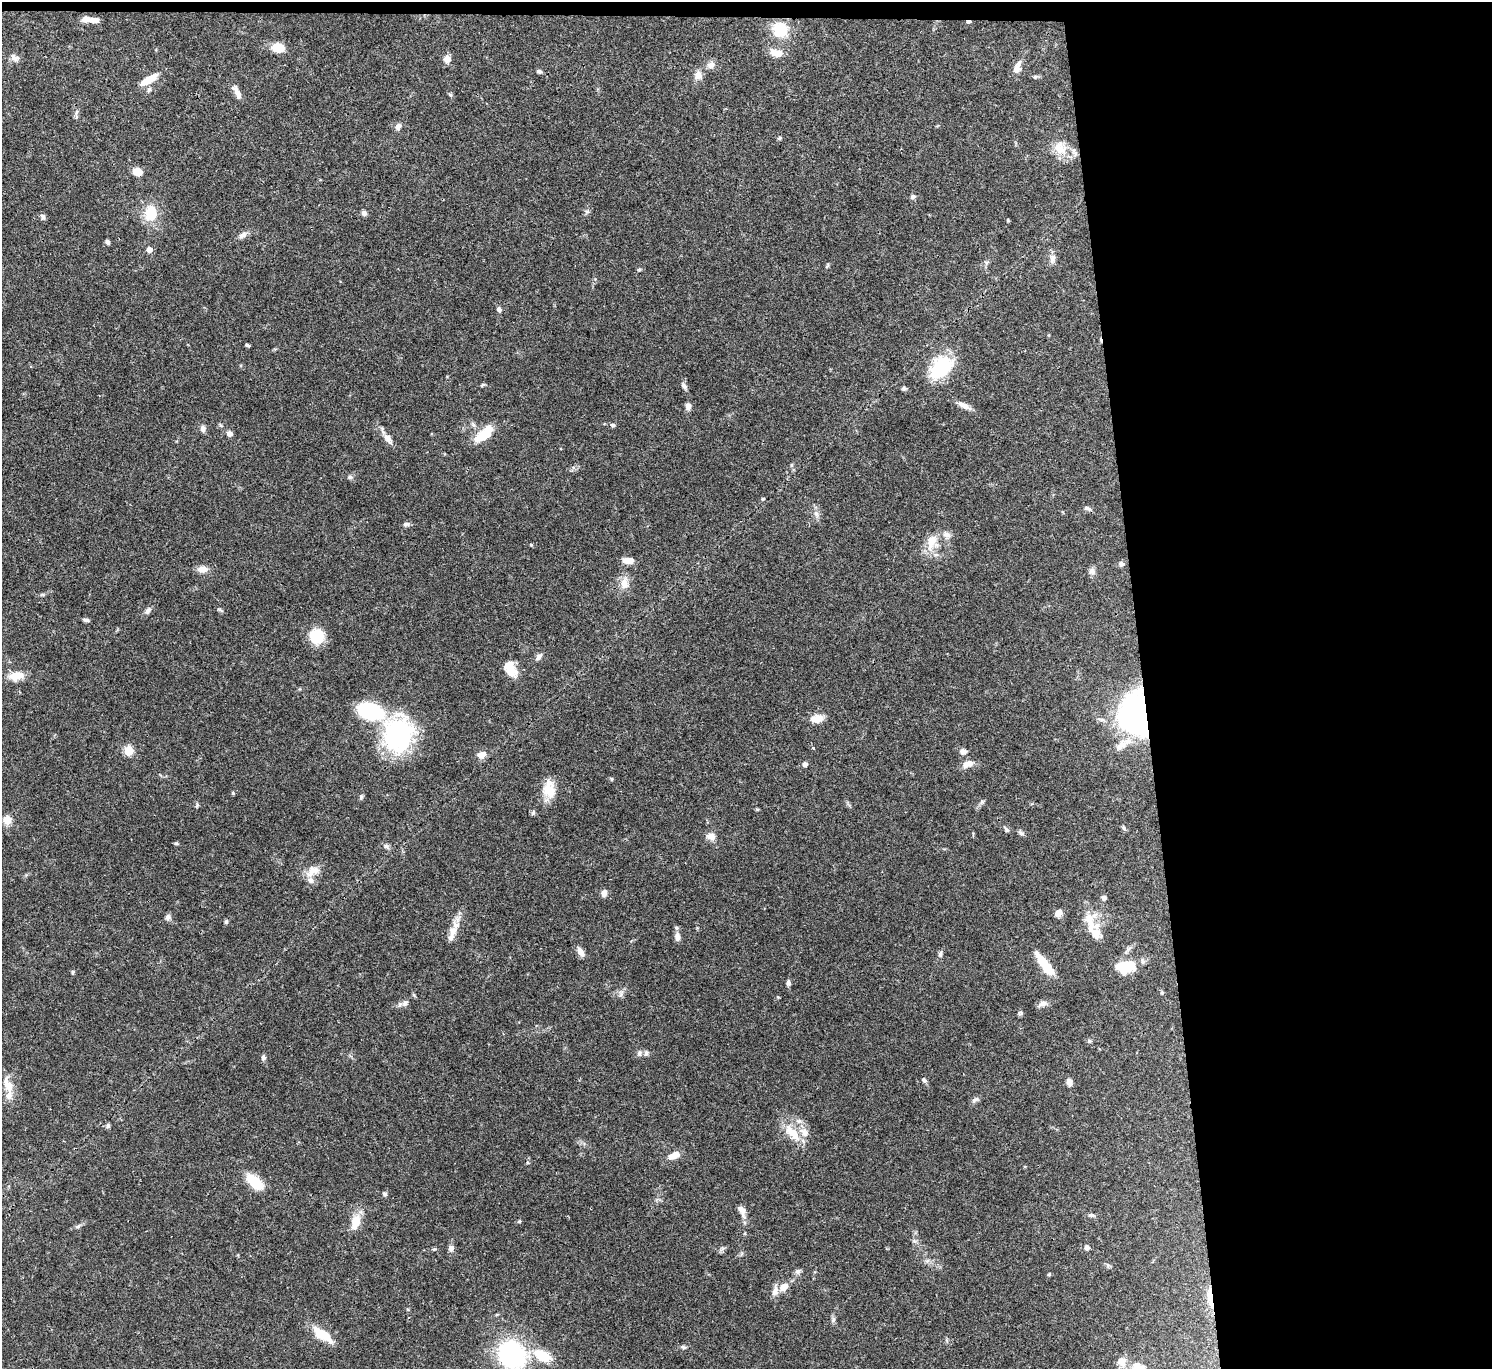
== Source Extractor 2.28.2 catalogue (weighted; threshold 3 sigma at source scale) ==
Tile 3 of 3 x 3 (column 3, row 1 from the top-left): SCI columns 2981-4470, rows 2865-4231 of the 4472 x 4452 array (HDU 1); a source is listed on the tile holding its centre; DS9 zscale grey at full resolution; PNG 1494 x 1371 px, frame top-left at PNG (2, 2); no overlay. Shown black and unused: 24% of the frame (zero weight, under 3 of 4 exposures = <1% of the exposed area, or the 3 px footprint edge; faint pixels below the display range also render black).
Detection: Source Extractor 2.28.2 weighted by HDU 2 'WHT'; one run over the whole footprint, this tile lists its part. Background 0.0546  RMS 0.003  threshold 0.0133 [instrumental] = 3 sigma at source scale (4.5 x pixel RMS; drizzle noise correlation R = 1.50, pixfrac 1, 0.05/0.05 arcsec/px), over >= 5 px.
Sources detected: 156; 1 cosmic-ray / hot-pixel residue — not listed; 11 inside a brighter listed object's ellipse — not listed separately; the other 144 listed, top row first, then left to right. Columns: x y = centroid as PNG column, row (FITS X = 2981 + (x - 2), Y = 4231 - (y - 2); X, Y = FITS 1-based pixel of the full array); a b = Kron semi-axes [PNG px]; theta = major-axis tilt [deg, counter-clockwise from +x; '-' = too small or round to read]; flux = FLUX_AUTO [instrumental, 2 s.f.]
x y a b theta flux
86 19 9 6 6 2
95 20 10 6 -2 1.4
969 22 6 3 2 1.1
780 29 12 12 - 11
278 47 10 7 -11 6.7
776 53 16 9 -15 3.3
15 58 12 8 -24 1.3
447 59 10 9 - 1.8
711 65 10 9 - 1.6
1017 69 9 8 - 1.8
539 71 6 5 - 0.64
698 75 10 10 - 2.1
1035 76 8 4 9 0.51
149 80 21 7 31 5
149 90 8 5 63 0.66
237 93 18 6 -62 2.3
450 94 6 4 -19 0.41
76 112 9 4 76 0.67
398 126 7 6 - 1.4
780 138 6 4 27 0.44
1060 148 21 15 -41 5.5
137 172 9 8 - 2.8
913 196 7 6 - 0.76
587 211 7 4 1 0.51
151 213 17 13 83 8.1
364 213 6 6 - 0.99
43 217 9 6 -73 0.77
1008 220 5 3 - 0.23
243 235 12 7 33 1.3
107 242 6 4 -63 0.73
149 250 6 6 - 1.9
1052 259 14 7 80 1.4
827 266 9 3 60 0.38
639 270 5 4 - 0.35
499 309 7 6 - 0.81
247 345 4 3 - 0.7
941 367 32 20 45 15
483 385 6 4 1 0.38
684 386 11 6 -55 0.88
904 388 8 5 -13 0.54
688 406 9 7 -88 1.2
964 406 17 6 -26 2.1
613 425 6 5 - 0.62
203 428 9 6 -81 1
229 434 7 6 - 1.3
484 434 25 12 40 7
388 439 17 8 -55 2.1
791 465 6 4 89 0.4
350 477 7 6 - 0.67
763 499 5 4 - 0.35
1087 508 10 5 -21 0.78
816 513 9 7 -59 1.2
406 524 8 6 6 0.84
932 542 22 15 80 5.8
531 545 5 3 - 0.28
628 561 12 6 -5 2.9
1121 564 7 6 - 0.95
203 569 14 8 1 1.9
1092 571 9 8 - 1.2
624 584 14 10 -75 2.8
220 610 8 3 -45 0.42
148 611 9 6 56 0.97
86 620 8 4 -9 0.7
317 636 12 11 - 12
539 656 12 6 54 1
510 668 20 12 -62 5.1
16 676 15 10 11 4.4
370 711 26 15 -17 23
1137 716 25 17 82 190
817 719 12 8 10 4.1
398 734 35 30 84 42
1122 745 20 11 39 3.6
813 748 4 4 - 0.31
129 751 5 5 - 14
963 752 10 8 5 1.2
481 755 10 7 22 2.3
805 764 4 4 - 1.5
967 764 14 9 19 2.2
611 779 5 4 - 0.39
549 789 24 15 -85 5.5
233 793 4 4 - 0.39
361 797 7 5 90 0.6
982 802 7 5 46 0.58
197 805 6 4 78 0.42
533 813 8 4 64 0.48
7 820 9 8 - 3.2
1124 828 7 5 -48 0.52
1007 830 8 5 -40 0.63
1021 833 9 5 -38 0.64
711 836 10 9 - 2.1
176 843 6 4 0 0.37
386 846 9 6 -45 0.78
312 871 21 11 33 3.3
604 893 8 7 - 1.4
1104 897 6 5 - 0.96
1058 913 9 8 - 1.6
168 917 8 7 - 0.93
1089 920 24 19 55 5.7
226 922 6 5 - 0.5
453 931 15 11 69 3.2
677 937 13 7 -83 1.6
581 952 12 6 -63 1.8
940 954 10 5 79 0.76
1045 965 28 8 -52 8
1125 966 22 10 4 10
73 972 5 5 - 0.38
788 983 7 5 88 0.81
621 994 11 3 71 0.69
778 997 5 3 - 0.24
405 1003 11 7 48 1.2
1042 1004 12 7 24 1.4
1089 1041 6 5 - 0.48
639 1053 9 7 77 0.92
263 1058 7 5 -89 0.76
924 1080 7 5 -38 0.55
1069 1082 9 6 -82 1.4
8 1085 22 11 -68 4.1
975 1100 11 6 28 0.9
108 1126 6 5 - 0.6
793 1134 27 12 -52 5.9
674 1155 13 8 23 2.7
527 1162 5 3 - 0.29
254 1182 21 10 -44 7.9
385 1194 6 5 - 0.59
742 1211 19 8 -68 2
1092 1215 9 5 -1 0.7
519 1221 6 4 2 0.35
356 1222 15 8 73 5.4
78 1226 8 5 19 0.69
1087 1247 6 6 - 1
451 1248 8 6 -90 1.4
723 1248 7 4 19 0.57
927 1261 7 5 44 0.65
798 1271 8 6 18 0.86
1049 1274 5 4 - 0.33
783 1287 9 7 36 2.7
775 1291 14 8 73 1.8
1210 1297 27 6 -81 3.8
833 1320 8 6 75 0.73
323 1334 21 8 -37 8.5
683 1347 7 5 -23 0.56
512 1355 24 21 -42 42
542 1356 23 13 -28 8.2
1136 1366 19 17 -31 5
Overlapping masked pixels (flux is a lower limit): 3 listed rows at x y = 969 22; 1137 716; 1210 1297
Isophote crosses this tile's border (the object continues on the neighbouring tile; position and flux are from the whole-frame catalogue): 2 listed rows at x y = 512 1355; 1136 1366
Unlisted compact peaks at least as high as the median listed source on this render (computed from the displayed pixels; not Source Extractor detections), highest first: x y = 1021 1013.